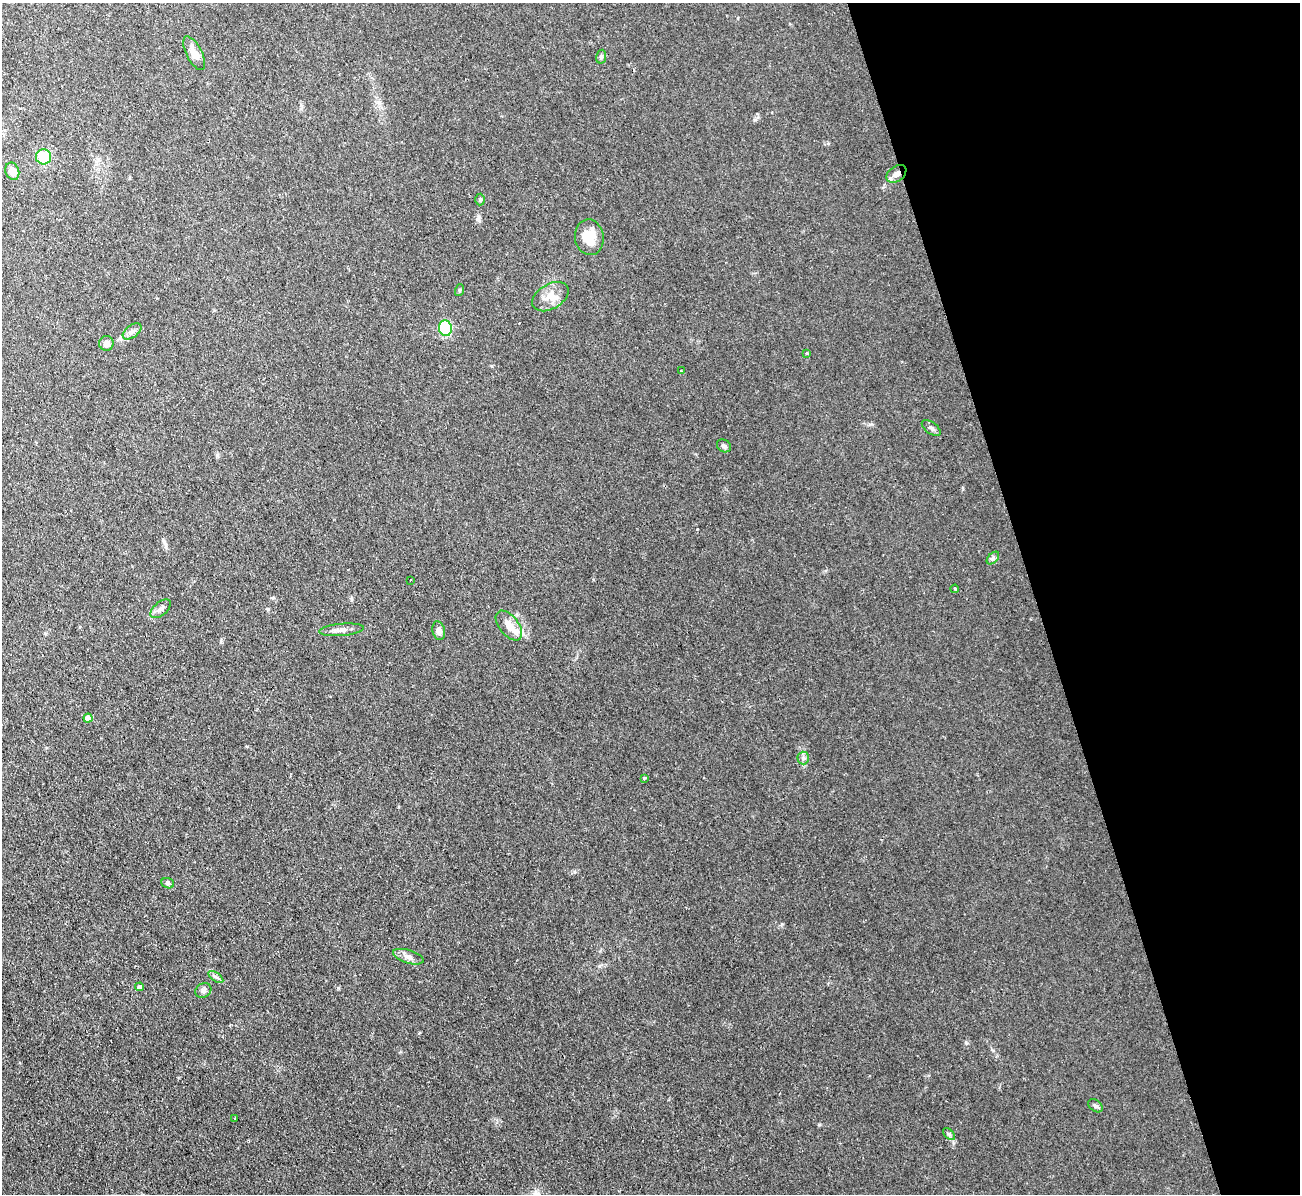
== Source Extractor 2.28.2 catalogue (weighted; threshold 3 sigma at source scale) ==
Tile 12 of 4 x 4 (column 4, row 3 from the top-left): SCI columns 3896-5193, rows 1335-2526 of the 5208 x 5178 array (HDU 1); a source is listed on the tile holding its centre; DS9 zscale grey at full resolution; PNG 1302 x 1196 px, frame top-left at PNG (2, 3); each listed source drawn as its Kron ellipse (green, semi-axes under 4 px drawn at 4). Shown black and unused: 20% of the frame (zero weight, under 2 of 3 exposures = <1% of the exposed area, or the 3 px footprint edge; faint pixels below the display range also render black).
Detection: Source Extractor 2.28.2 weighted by HDU 2 'WHT'; one run over the whole footprint, this tile lists its part. Background 0.0582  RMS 0.0063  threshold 0.0282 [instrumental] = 3 sigma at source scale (4.5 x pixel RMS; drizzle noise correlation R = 1.50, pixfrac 1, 0.05/0.05 arcsec/px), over >= 5 px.
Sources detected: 36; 1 cosmic-ray / hot-pixel residue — neither listed nor drawn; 1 inside a brighter listed object's ellipse — not listed separately; the other 34 listed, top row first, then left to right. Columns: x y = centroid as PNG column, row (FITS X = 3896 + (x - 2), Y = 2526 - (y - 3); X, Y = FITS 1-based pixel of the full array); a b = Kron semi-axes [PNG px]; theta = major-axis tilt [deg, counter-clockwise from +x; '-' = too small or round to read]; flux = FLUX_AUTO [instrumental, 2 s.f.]
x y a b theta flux
194 53 18 8 -63 6.9
601 57 7 5 79 1.1
43 157 8 7 - 22
12 171 9 7 -69 5.2
896 174 11 7 37 4.2
480 200 6 5 - 0.87
589 237 18 14 -81 11
460 290 6 4 72 0.77
550 297 20 12 30 7.6
445 328 8 6 -82 39
132 331 11 6 35 2.3
106 343 7 7 - 3
807 353 4 3 - 0.79
681 371 3 3 - 0.5
931 428 11 5 -37 1.7
724 446 7 6 - 1.5
993 558 7 4 46 1.3
410 580 3 2 - 0.44
955 589 4 3 - 0.5
161 609 12 6 41 2.7
509 626 17 9 -51 6.6
342 630 22 6 5 3.9
439 631 9 6 -78 2.9
88 718 4 4 - 6.7
803 758 6 6 - 1.5
644 778 4 3 - 1.6
168 883 6 5 - 1.1
408 957 16 6 -18 3.2
216 977 8 4 -35 1.5
140 987 4 4 - 1.6
203 990 8 7 - 1.9
1095 1106 8 5 -38 1.3
235 1118 2 2 - 0.52
949 1134 7 4 -45 1.2
Overlapping masked pixels (flux is a lower limit): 1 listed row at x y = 896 174
Unlisted compact peaks at least as high as the median listed source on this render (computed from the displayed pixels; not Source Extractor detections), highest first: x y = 819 1125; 782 924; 338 988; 755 120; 966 1043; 870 424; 574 872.